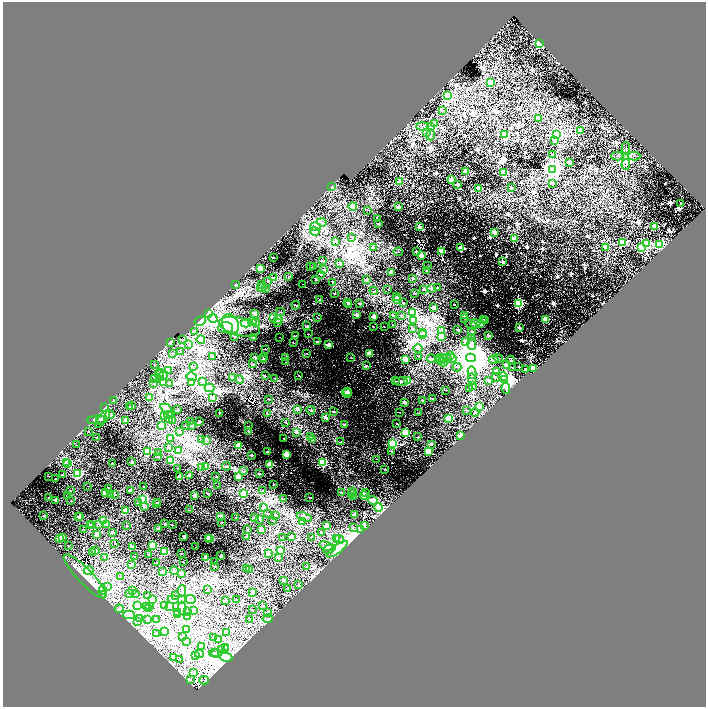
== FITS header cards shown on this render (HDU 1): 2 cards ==
NAXIS1  =                 2814
NAXIS2  =                 2817

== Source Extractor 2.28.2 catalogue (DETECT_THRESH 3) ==
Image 2814 x 2817 px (HDU 1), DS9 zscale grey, zoomed out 1/4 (1 PNG px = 4 x 4 image px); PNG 708 x 709 px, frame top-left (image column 4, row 2817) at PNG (3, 2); each listed source drawn as its Kron ellipse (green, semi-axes under 4 px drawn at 4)
Background 0.295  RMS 0.039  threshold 0.116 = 3 sigma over >= 5 px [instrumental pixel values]
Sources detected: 1305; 558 cannot appear on this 1/4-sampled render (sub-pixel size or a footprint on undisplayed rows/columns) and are neither listed nor drawn; of the other 747, the 500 brightest by FLUX_AUTO listed and drawn (247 fainter detections omitted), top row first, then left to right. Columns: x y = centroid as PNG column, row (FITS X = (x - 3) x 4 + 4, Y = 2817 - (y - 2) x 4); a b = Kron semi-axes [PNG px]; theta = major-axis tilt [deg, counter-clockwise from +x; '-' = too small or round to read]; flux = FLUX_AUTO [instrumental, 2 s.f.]
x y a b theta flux
539 44 2 2 - 7900
491 83 2 2 - 830
447 95 2 2 - 2700
442 110 2 2 - 16
538 118 2 1 - 380
434 123 2 2 - 80
422 126 6 1 0 22
431 126 2 2 - 8300
580 130 2 1 - 400
427 132 2 1 - 72
430 135 5 1 - 16
504 135 2 2 - 3000
557 135 2 2 - 6900
555 140 2 1 - 92
626 148 6 2 89 24
553 154 3 1 - 25
617 156 6 2 0 27
626 156 2 2 - 18000
634 156 6 2 1 31
569 163 2 2 - 860
626 164 5 1 - 20
553 169 3 3 - 44000
466 172 2 2 - 1400
503 173 2 2 - 3300
451 180 2 2 - 730
400 182 2 2 - 420
553 183 2 1 - 39
457 184 2 1 - 480
331 187 3 2 - 18
478 188 2 2 - 920
511 188 3 3 - 18
681 203 3 2 - 17
353 206 4 3 - 480
399 207 2 1 - 460
368 210 3 1 - 23
377 218 2 1 - 22
322 222 5 2 - 22
378 223 3 1 - 35
655 226 2 2 - 1900
315 227 5 4 - 94
420 227 2 2 - 530
315 231 5 3 - 53
494 232 2 2 - 490
351 237 3 1 - 14
515 239 2 2 - 610
336 241 3 2 - 40
623 242 2 2 - 2600
647 244 2 2 - 2700
659 244 2 2 - 6100
605 247 2 2 - 1200
373 248 4 2 - 72
461 248 2 2 - 1300
641 248 2 2 - 4000
416 251 3 2 - 59
441 251 2 2 - 1100
398 252 5 1 - 15
421 256 2 2 - 150
273 258 2 1 - 33
323 261 3 1 - 18
502 262 2 1 - 340
340 264 3 1 - 39
313 266 3 1 - 17
428 266 2 2 - 17
310 267 2 1 - 21
260 269 4 2 - 670
324 270 4 2 - 51
427 271 3 2 - 41
391 272 3 3 - 140
320 274 3 2 - 29
288 276 3 2 - 20
273 278 4 2 - 20
413 278 3 2 - 25
316 280 3 1 - 41
366 280 3 2 - 53
268 281 4 2 - 21
333 282 3 1 - 18
235 284 2 2 - 110
262 284 3 1 - 15
303 284 3 1 - 16
262 287 5 2 - 46
432 288 4 2 - 98
438 288 3 2 - 28
266 289 3 2 - 44
388 289 2 1 - 20
424 289 3 2 - 43
374 291 4 2 - 14
334 293 3 1 - 16
415 293 2 1 - 40
397 296 3 2 - 30
320 300 3 1 - 36
397 300 4 3 - 330
348 303 3 2 - 68
360 303 3 1 - 30
403 303 3 1 - 42
518 303 2 2 - 6600
349 304 3 2 - 42
454 304 2 1 - 31
296 305 4 2 - 60
434 308 3 2 - 110
280 312 4 2 - 20
209 313 4 2 - 66
255 313 3 2 - 92
412 313 3 2 - 5400
356 315 4 2 - 120
394 316 3 2 - 72
402 316 3 2 - 27
465 316 3 2 - 89
374 317 3 2 - 120
213 318 4 2 - 38
273 318 3 2 - 19
318 318 3 1 - 17
464 318 3 1 - 15
484 319 2 2 - 28
546 319 2 2 - 1100
279 320 4 2 - 48
414 320 3 2 - 23
485 320 3 2 - 31
200 321 5 4 - 100
252 322 4 2 - 76
246 323 5 2 - 44
256 323 4 3 - 130
277 323 4 3 - 73
475 323 5 3 - 170
230 324 11 8 -68 280
480 324 4 3 - 450
393 325 3 1 - 14
471 325 6 2 -29 32
307 326 3 2 - 45
226 327 7 5 4 110
240 327 21 9 -14 420
373 327 2 1 - 21
384 327 2 1 - 23
519 327 2 1 - 300
412 328 2 1 - 27
458 330 2 1 - 51
195 331 4 2 - 78
441 331 4 2 - 50
472 332 3 2 - 16
423 333 4 2 - 26
308 334 2 1 - 16
422 334 4 2 - 130
488 335 3 2 - 77
234 336 3 1 - 59
295 336 2 1 - 20
442 336 4 2 - 180
280 337 2 1 - 15
254 338 2 1 - 39
472 338 4 2 - 22
182 339 2 1 - 17
201 339 4 3 - 470
317 341 3 2 - 79
466 341 4 2 - 69
170 342 3 2 - 98
293 343 2 1 - 31
472 344 6 4 -83 77
189 345 4 2 - 15
328 345 4 2 - 210
265 349 3 1 - 16
418 349 4 1 - 14
180 352 3 1 - 32
173 353 3 2 - 24
306 353 3 2 - 24
369 354 4 3 - 240
418 356 3 1 - 30
451 356 3 2 - 67
213 357 3 1 - 48
255 357 3 2 - 68
263 358 4 2 - 18
286 358 3 2 - 98
351 358 3 1 - 17
440 358 4 2 - 18
445 358 6 2 -6 29
451 358 5 2 - 38
471 358 5 4 - 140000
498 358 4 1 - 17
405 359 3 2 - 190
431 359 4 3 - 36
263 360 3 2 - 74
440 360 4 1 - 20
494 360 5 2 - 160
511 360 4 2 - 17
286 362 3 1 - 15
442 362 5 3 - 150
252 364 3 2 - 42
155 365 3 1 - 15
507 365 4 2 - 230
193 366 3 1 - 21
366 366 3 2 - 55
519 366 2 1 - 14
457 367 4 2 - 22
513 368 2 1 - 17
525 369 3 1 - 49
533 369 2 2 - 2700
168 371 4 1 - 15
496 372 4 2 - 140
159 373 4 2 - 36
472 373 6 4 -79 89
159 375 4 2 - 41
162 376 6 4 21 77
265 376 3 1 - 31
299 376 2 1 - 17
503 376 5 3 - 1700
192 377 5 2 - 41
496 377 4 2 - 27
154 378 2 1 - 52
233 378 3 2 - 48
275 378 3 1 - 20
240 379 4 2 - 23
472 379 5 3 - 39
505 380 4 2 - 23000
396 381 3 1 - 19
408 381 4 2 - 470
489 381 3 2 - 68
202 382 3 2 - 75
401 382 7 2 -3 71
154 383 2 1 - 35
163 383 3 2 - 110
192 383 3 2 - 390
170 384 3 2 - 51
472 386 4 2 - 15
209 388 5 4 - 1200
470 389 4 2 - 73
506 389 5 3 - 30
446 390 3 1 - 28
347 392 3 2 - 190
347 393 5 2 - 66
149 397 3 2 - 60
213 398 3 2 - 110
268 399 3 1 - 19
432 399 3 1 - 21
113 401 3 1 - 26
423 401 3 1 - 59
404 403 3 2 - 79
132 405 3 2 - 42
130 407 3 2 - 48
479 407 4 3 - 120
104 408 4 2 - 24
166 408 6 3 -34 37
297 409 3 2 - 67
178 410 2 1 - 45
311 410 4 1 - 71
467 410 4 1 - 16
334 411 3 1 - 34
400 412 2 1 - 15
475 412 4 2 - 25
219 413 2 1 - 14
418 413 3 1 - 24
170 414 3 2 - 35
267 414 3 2 - 42
110 415 4 2 - 18
168 415 4 2 - 22
164 416 3 2 - 90
325 417 4 2 - 96
101 419 4 3 - 33
103 419 11 4 53 93
169 419 3 3 - 400
448 419 4 3 - 790
97 420 10 2 1 54
125 421 3 2 - 140
172 421 3 1 - 20
199 421 3 2 - 50
191 422 2 1 - 23
286 422 3 1 - 24
344 424 3 1 - 38
397 424 2 1 - 22
161 425 3 2 - 590
191 425 2 1 - 48
185 426 2 1 - 24
248 426 3 1 - 17
88 431 2 1 - 20
179 431 3 1 - 21
249 432 3 2 - 48
296 432 4 2 - 44
405 433 4 3 - 1100
461 435 3 2 - 130
96 437 2 1 - 30
311 437 4 2 - 74
418 437 3 1 - 22
171 438 3 2 - 75
284 438 2 1 - 24
312 439 3 2 - 71
201 440 4 2 - 17
206 440 3 2 - 15
340 442 3 1 - 20
392 444 3 3 - 3500
76 445 3 1 - 15
431 445 3 2 - 43
239 446 3 2 - 470
168 447 3 2 - 43
179 451 3 2 - 100
392 451 3 2 - 20
428 451 4 3 - 730
148 452 3 3 - 650
158 452 3 1 - 15
267 452 3 2 - 47
251 455 2 1 - 62
286 455 3 3 - 570
158 456 2 1 - 28
377 459 2 1 - 14
171 461 3 3 - 630
66 462 3 3 - 1900
132 462 3 2 - 31
323 462 3 3 - 2300
67 463 3 2 - 480
112 464 2 1 - 32
270 465 4 3 - 250
205 466 3 2 - 260
227 466 4 2 - 31
178 468 2 1 - 27
201 468 3 2 - 85
385 469 3 1 - 48
244 471 3 2 - 19
78 474 3 2 - 3500
259 474 2 1 - 53
62 475 2 1 - 31
189 475 3 2 - 100
48 476 2 1 - 19
179 477 3 3 - 190
216 477 2 1 - 35
239 477 3 3 - 550
56 479 2 1 - 44
273 484 2 1 - 24
88 486 2 1 - 16
144 486 3 1 - 28
218 486 3 1 - 17
109 488 3 1 - 17
70 490 3 1 - 28
130 491 3 2 - 110
263 491 3 2 - 72
352 491 4 1 - 17
341 492 3 2 - 32
105 493 4 2 - 130
208 493 3 1 - 52
351 493 4 2 - 41
365 493 3 2 - 23
111 494 3 2 - 350
243 494 3 3 - 1500
115 495 3 1 - 42
364 495 4 2 - 71
67 496 3 1 - 17
195 496 3 2 - 140
354 496 3 2 - 100
49 497 2 1 - 56
310 497 2 1 - 23
143 499 3 2 - 5900
283 499 3 1 - 15
55 500 3 2 - 87
373 500 5 3 - 210
71 501 3 1 - 20
158 502 4 2 - 23
138 503 3 2 - 46
157 504 3 2 - 86
145 507 3 2 - 29
263 507 3 2 - 130
378 507 4 3 - 2200
126 510 3 2 - 320
189 510 3 1 - 25
267 513 2 1 - 18
275 515 2 1 - 33
355 515 3 2 - 80
44 516 3 2 - 74
220 516 3 2 - 110
78 517 2 1 - 48
80 517 3 2 - 170
304 517 8 3 -18 220
236 518 3 2 - 25
255 518 2 1 - 22
103 520 3 2 - 4000
260 520 3 1 - 31
273 521 2 1 - 24
303 521 3 2 - 56
222 522 2 1 - 19
99 524 3 2 - 40
165 524 2 2 - 55
90 525 3 2 - 66
107 525 4 1 - 18
172 525 2 1 - 18
326 525 3 2 - 150
364 525 4 2 - 44
92 526 3 2 - 64
127 526 3 1 - 33
353 527 4 2 - 18
158 529 3 2 - 90
247 529 2 1 - 38
84 530 2 1 - 15
261 530 3 2 - 300
360 530 4 2 - 25
112 532 3 2 - 64
321 532 3 2 - 37
97 535 3 2 - 120
246 536 3 1 - 37
62 537 3 2 - 73
184 537 3 2 - 84
292 537 3 2 - 65
312 537 3 1 - 15
60 538 3 2 - 360
209 538 2 1 - 1400
210 538 2 2 - 1600
282 538 3 1 - 34
337 538 4 2 - 36
339 539 5 2 - 48
115 543 2 1 - 14
152 545 3 2 - 1900
68 546 2 1 - 17
132 546 2 1 - 25
327 546 8 3 -18 59
196 547 2 1 - 14
337 549 12 3 36 5000
95 550 3 1 - 25
328 550 5 1 - 17
164 551 3 3 - 950
280 551 3 3 - 340
93 552 3 1 - 54
181 553 3 1 - 18
149 554 2 1 - 29
268 554 3 2 - 77
134 556 2 1 - 16
221 556 2 1 - 65
278 557 3 2 - 31
105 558 3 2 - 20
206 558 3 2 - 220
183 562 2 1 - 14
215 562 2 1 - 17
157 563 2 1 - 34
131 564 2 1 - 22
215 566 2 1 - 26
307 566 3 2 - 72
247 568 3 2 - 63
174 570 4 3 - 30
250 570 3 2 - 83
89 571 5 3 - 180
162 572 2 2 - 66
181 573 3 2 - 48
85 576 29 7 -46 400
120 577 2 1 - 15
283 580 2 1 - 60
298 585 3 2 - 36
107 586 3 2 - 23
288 589 3 1 - 27
103 590 4 2 - 42
208 590 2 1 - 16
133 591 3 2 - 57
182 591 5 2 - 21
135 593 3 2 - 46
252 593 2 2 - 74
130 594 3 2 - 360
103 595 4 2 - 15
148 595 2 1 - 23
175 595 4 2 - 19
173 599 5 1 - 18
181 599 3 2 - 17000
191 599 5 1 - 17
236 599 2 1 - 16
153 600 4 2 - 320
226 600 3 1 - 20
138 605 3 3 - 660
164 606 3 1 - 65
170 606 3 1 - 56
262 606 2 1 - 17
147 607 3 1 - 23
149 607 3 2 - 76
182 608 6 4 -88 59
119 609 4 2 - 31
148 609 3 1 - 20
252 610 2 1 - 19
188 611 3 2 - 68
194 611 3 2 - 100
177 612 3 2 - 540
268 612 3 2 - 39
129 615 6 2 -2 42
178 615 4 2 - 160
187 617 3 2 - 220
139 619 3 2 - 82
267 619 5 2 - 23
147 620 2 1 - 18
156 620 2 2 - 37
250 620 3 1 - 25
138 622 4 2 - 32
187 629 3 2 - 100
165 631 3 1 - 15
227 632 3 2 - 310
157 633 3 1 - 22
182 636 3 1 - 15
214 637 2 1 - 20
218 640 2 1 - 18
186 641 3 2 - 82
202 647 3 2 - 120
225 647 3 2 - 48
226 649 3 2 - 86
221 650 4 3 - 170
214 653 5 2 - 20
199 654 4 2 - 29
217 654 5 2 - 47
195 656 4 2 - 92
174 657 3 2 - 54
226 657 6 3 -9 64
179 659 2 1 - 19
194 673 3 2 - 74
190 680 3 2 - 22
204 680 5 3 - 25
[247 fainter detections neither listed nor drawn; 558 sub-pixel or undisplayed-footprint detections neither listed nor drawn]